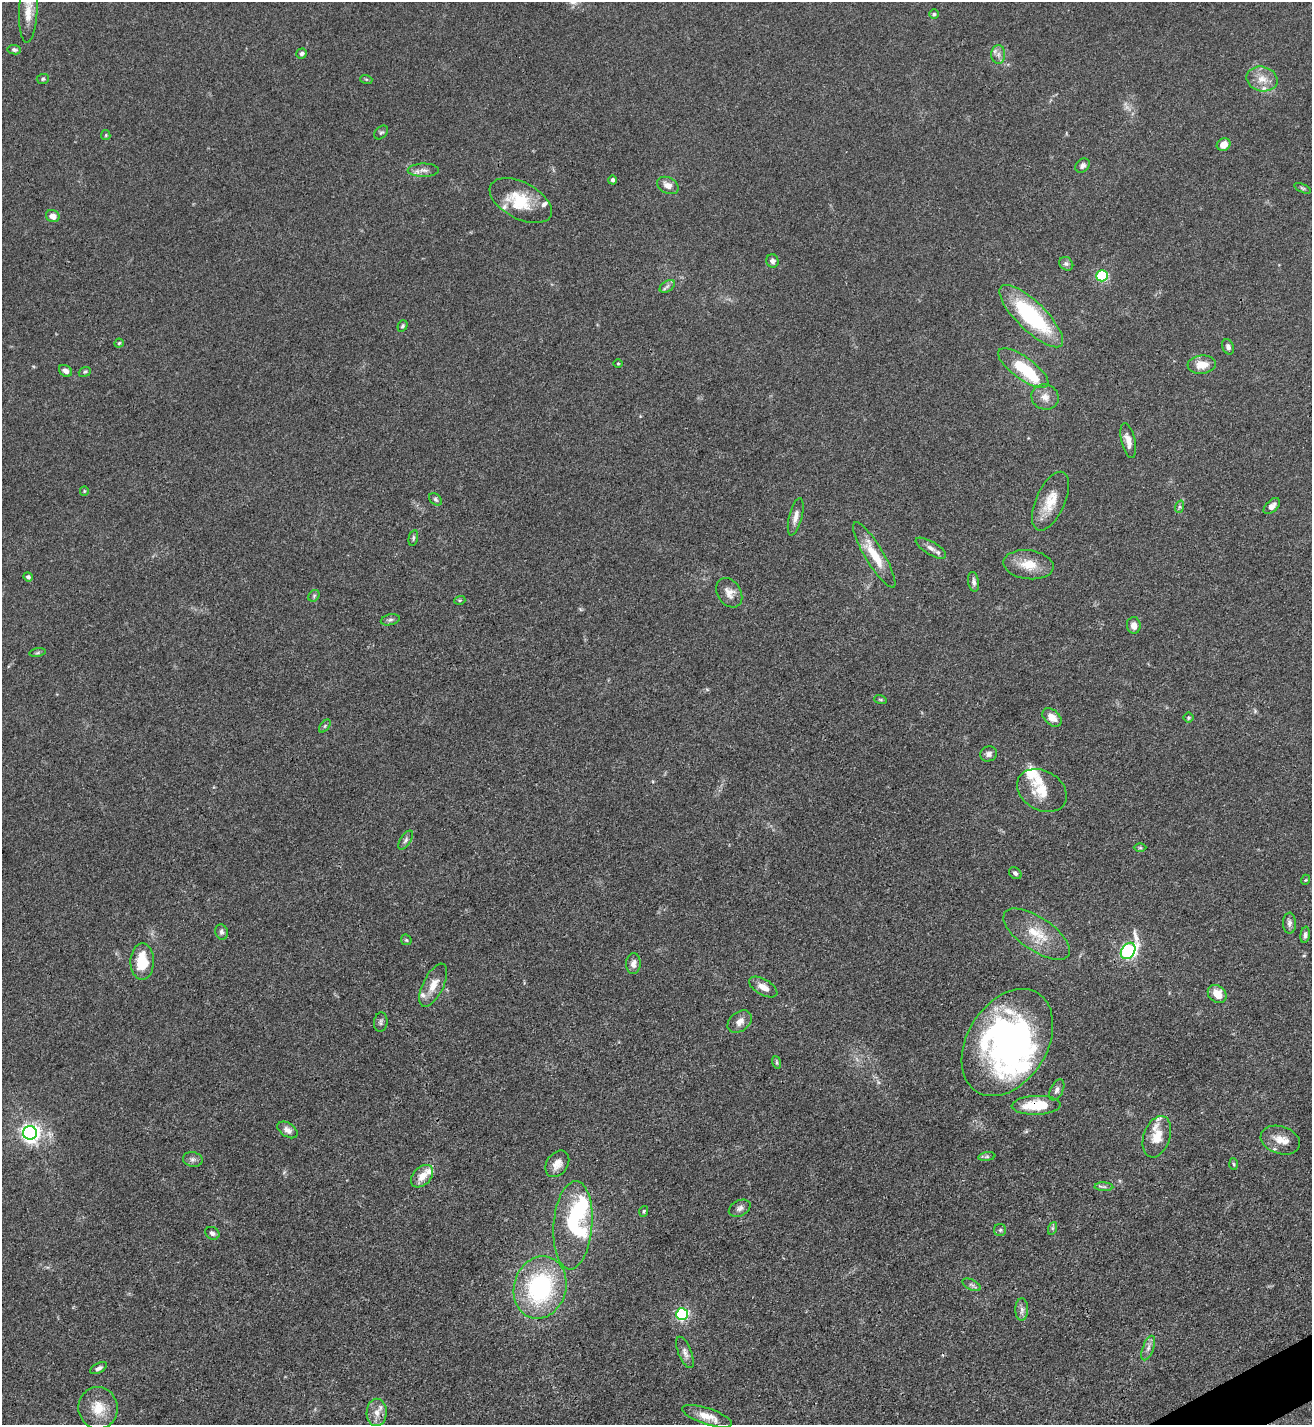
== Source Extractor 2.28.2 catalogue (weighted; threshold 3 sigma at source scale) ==
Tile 6 of 4 x 4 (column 2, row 2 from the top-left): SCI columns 1601-2910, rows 2848-4270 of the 5686 x 5693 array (HDU 1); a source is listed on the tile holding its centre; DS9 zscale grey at full resolution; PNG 1314 x 1427 px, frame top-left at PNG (2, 2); each listed source drawn as its Kron ellipse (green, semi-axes under 4 px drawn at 4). Shown black and unused: <1% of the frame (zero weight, under 3 of 4 exposures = <1% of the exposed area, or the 3 px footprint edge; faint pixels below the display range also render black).
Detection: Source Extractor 2.28.2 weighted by HDU 2 'WHT'; one run over the whole footprint, this tile lists its part. Background 0.0677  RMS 0.0058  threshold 0.0263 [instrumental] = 3 sigma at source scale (4.5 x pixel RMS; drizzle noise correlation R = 1.50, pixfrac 1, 0.05/0.05 arcsec/px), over >= 5 px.
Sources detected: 121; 8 inside a brighter object's white glare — neither listed nor drawn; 9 inside a brighter listed object's ellipse — not listed separately; the other 104 listed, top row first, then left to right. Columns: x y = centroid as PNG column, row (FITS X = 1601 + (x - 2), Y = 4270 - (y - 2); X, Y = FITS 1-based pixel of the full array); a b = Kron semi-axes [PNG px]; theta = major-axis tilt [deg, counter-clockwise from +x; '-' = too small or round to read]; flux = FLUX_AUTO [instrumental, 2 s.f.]
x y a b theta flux
28 10 32 9 88 8.5
934 14 4 4 - 0.89
14 50 7 4 -7 1.2
302 53 5 5 - 1.5
998 55 9 7 90 2.7
43 79 6 5 - 0.93
366 79 6 4 -18 0.63
1262 79 16 12 -14 7.4
381 132 8 5 45 1.2
106 135 5 4 - 0.65
1224 145 7 6 - 6
1083 166 8 6 44 2
423 170 16 6 0 3.4
612 180 4 4 - 1.7
668 185 11 8 -27 4.2
1302 188 9 4 -22 0.98
521 201 34 18 -27 21
53 216 7 6 - 4.3
772 261 7 6 - 2
1066 264 7 6 - 1.6
1102 276 5 5 - 49
667 286 8 5 33 1.6
1031 316 42 14 -44 61
402 326 6 4 53 0.91
119 343 4 4 - 0.69
1228 347 8 5 -65 1.8
618 364 5 3 - 0.55
1202 365 14 9 5 8
1023 368 30 11 -36 27
65 371 7 5 -36 2.8
85 372 6 4 21 0.92
1045 397 14 12 -22 5.3
1128 440 18 7 -77 4.9
84 491 5 4 - 0.63
435 499 7 5 -41 1.2
1050 501 31 14 66 13
1272 506 10 5 44 3
1179 507 6 4 71 1.1
796 517 19 6 76 3.7
413 538 8 4 78 1.1
931 548 17 6 -31 3.4
874 555 38 9 -59 16
1028 565 25 14 -7 12
28 577 5 4 - 1.4
974 582 10 5 -82 2
729 593 16 11 -57 5
314 596 6 5 - 0.96
460 600 6 3 17 0.69
390 620 9 5 14 1.5
1134 625 8 7 - 3.8
38 653 8 4 9 0.94
880 699 6 4 -19 0.7
1052 717 11 7 -41 5.3
1189 718 5 5 - 0.77
325 726 7 4 53 1
989 754 8 7 - 2.1
1042 790 26 19 -30 13
406 840 11 5 56 1.7
1140 848 6 4 -1 0.81
1015 873 7 5 -40 1.6
1305 880 5 3 - 0.52
1289 923 10 6 -88 2.1
221 932 8 6 -72 1.7
1037 934 38 16 -34 18
1305 935 8 4 83 1.7
406 940 6 4 -45 0.79
1128 951 9 6 54 130
142 961 18 11 89 17
633 964 10 7 87 3.1
433 985 23 10 64 7.6
763 987 16 7 -30 5
1217 994 10 8 -42 8.4
381 1022 10 6 85 1.6
740 1022 13 9 39 4.2
1007 1043 58 40 58 150
776 1062 6 4 -71 1
1057 1090 11 6 63 2.4
1036 1105 24 9 2 19
288 1130 11 7 -33 2.9
30 1133 7 7 - 280
1157 1137 21 13 71 12
1280 1140 20 13 -18 8.4
987 1157 8 4 8 1.2
193 1159 10 7 -11 2.1
557 1164 14 10 54 5.1
1233 1164 6 4 -87 0.78
422 1176 13 9 46 6.6
1104 1187 9 4 -3 1.4
740 1208 11 7 28 2.6
644 1211 5 3 - 0.73
573 1225 44 19 86 36
1053 1228 6 4 70 1
1000 1230 6 6 - 1.2
212 1233 7 6 - 1.8
972 1285 10 5 -27 1.6
540 1287 31 26 73 77
1022 1309 11 6 -90 2.4
682 1314 6 6 - 81
1148 1348 13 5 69 2.7
685 1352 17 6 -68 3.2
98 1368 9 5 27 1.8
98 1408 21 19 -86 13
377 1412 13 10 89 5.2
707 1416 26 8 -18 8.2
Overlapping masked pixels (flux is a lower limit): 3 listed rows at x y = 1007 1043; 1036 1105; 377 1412
Isophote crosses this tile's border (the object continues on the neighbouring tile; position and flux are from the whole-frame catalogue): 1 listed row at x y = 28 10